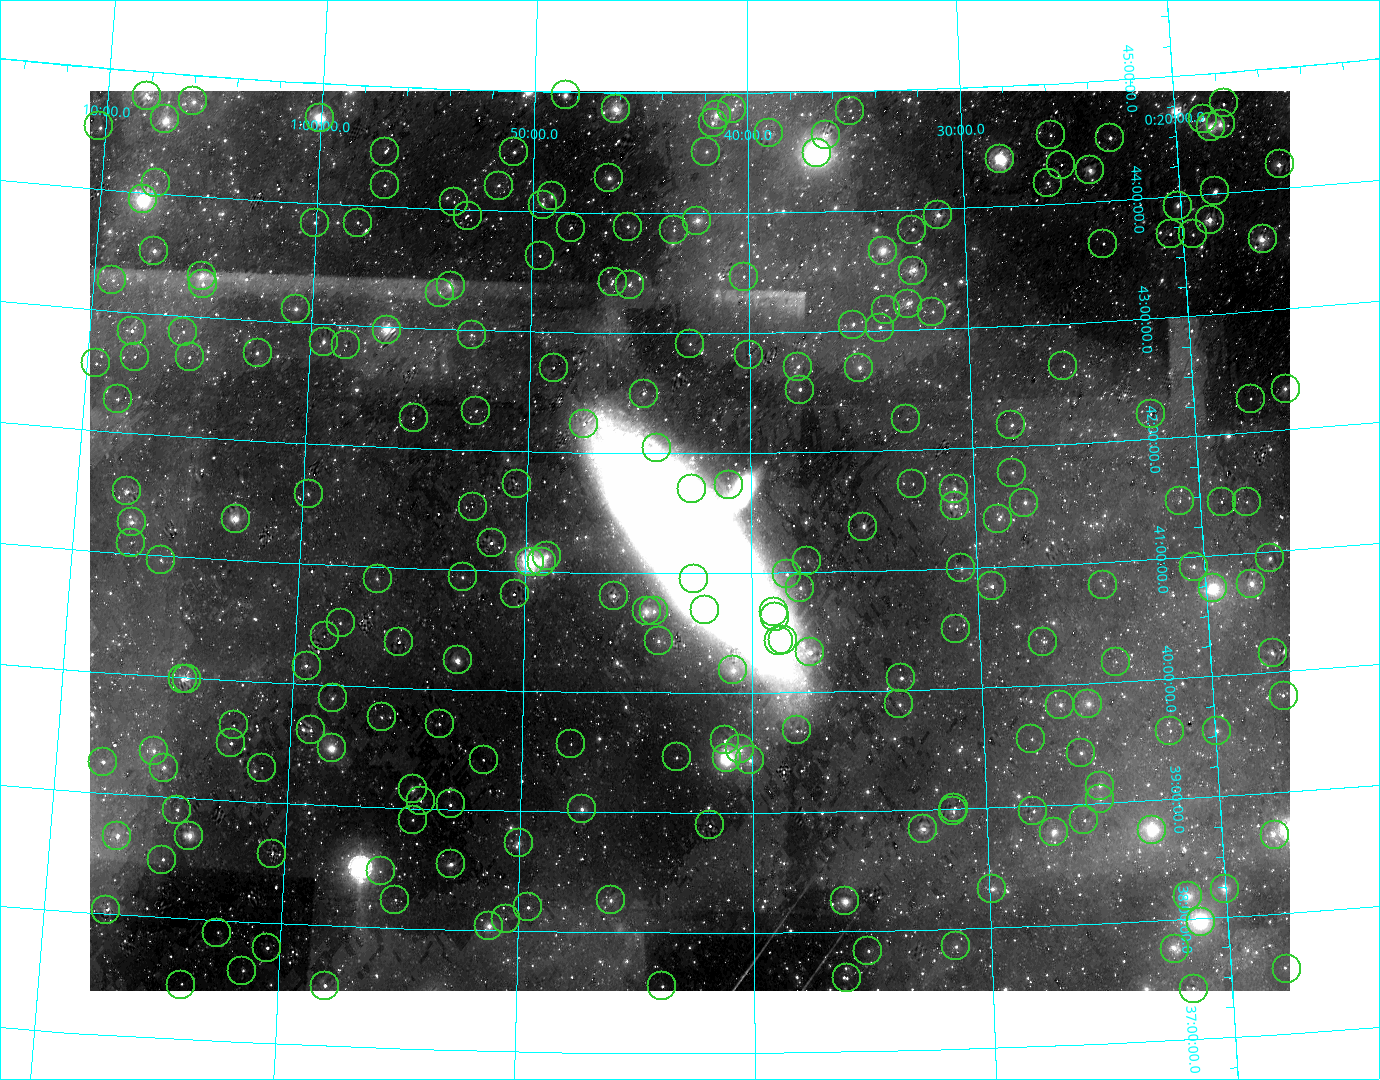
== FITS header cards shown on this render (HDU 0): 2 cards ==
NAXIS1  =                 1200
NAXIS2  =                  900

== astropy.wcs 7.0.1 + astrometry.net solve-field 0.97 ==
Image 1200 x 900 px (HDU 0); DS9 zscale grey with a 90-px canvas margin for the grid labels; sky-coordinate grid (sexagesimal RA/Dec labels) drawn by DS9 from the SOLVED WCS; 233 Tycho-2 reference stars matched to detected sources circled (green)
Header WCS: RA---SIN/DEC--SIN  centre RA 00:42:43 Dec +41:16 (10.68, +41.27 deg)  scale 30 arcsec/px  FOV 599.2' x 449.4'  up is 0 deg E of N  parity normal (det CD < 0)
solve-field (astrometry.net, Tycho-2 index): VERIFIED the header's WCS against the Tycho-2 star catalogue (verified at 8 index scales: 12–256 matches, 0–1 conflicts across passes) and refined it, rather than solving blind
Solved WCS: RA---TAN-SIP/DEC--TAN-SIP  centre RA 00:42:44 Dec +41:16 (10.68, +41.27 deg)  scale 30.1 arcsec/px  FOV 601.2' x 450.5'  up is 0 deg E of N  parity normal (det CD < 0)
The solver's refit moves the header's centre by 7.8 arcsec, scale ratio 1.003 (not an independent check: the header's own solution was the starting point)
Tycho-2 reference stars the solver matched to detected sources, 233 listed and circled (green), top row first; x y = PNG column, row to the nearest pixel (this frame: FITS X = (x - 90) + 1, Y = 900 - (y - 91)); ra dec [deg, ICRS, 3 dp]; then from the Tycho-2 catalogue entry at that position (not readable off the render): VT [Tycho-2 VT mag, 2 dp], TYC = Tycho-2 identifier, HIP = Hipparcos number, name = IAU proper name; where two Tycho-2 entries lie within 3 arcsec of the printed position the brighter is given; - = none
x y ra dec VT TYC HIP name
566 95 12.140 +44.973 7.74 2809-810-1 3779 -
147 96 17.044 +44.796 7.43 2811-938-1 5327 -
193 101 16.505 +44.786 8.26 2811-630-1 - -
1224 103 4.411 +44.745 7.89 2794-712-1 1409 -
616 109 11.545 +44.862 6.01 2809-1146-1 3604 -
732 109 10.179 +44.862 8.84 2809-1026-1 - -
850 111 8.795 +44.839 9.45 2796-1532-1 - -
717 115 10.361 +44.815 7.78 2809-85-1 3252 -
320 118 15.014 +44.711 6.77 2811-2323-1 4675 -
165 119 16.812 +44.617 7.64 2811-218-1 5265 -
1203 119 4.670 +44.630 7.06 2794-934-1 1496 -
713 123 10.408 +44.748 9.56 2809-1220-1 - -
1221 124 4.470 +44.578 7.48 2794-868-1 1434 -
99 126 17.576 +44.515 9.24 2812-1417-1 5492 -
1211 127 4.582 +44.558 7.36 2794-1180-1 1474 -
769 133 9.744 +44.663 7.88 2796-1074-1 3071 -
826 135 9.084 +44.639 7.30 2796-862-1 2866 -
1051 135 6.458 +44.571 8.95 2795-2478-1 - -
1110 138 5.763 +44.525 7.31 2795-2439-1 1818 -
385 152 14.232 +44.455 9.88 2810-1660-1 - -
514 152 12.729 +44.491 8.92 2810-821-1 - -
706 152 10.486 +44.509 9.81 2809-2054-1 - -
817 153 9.194 +44.489 5.32 2796-2404-1 2900 -
1000 159 7.057 +44.394 5.18 2795-2706-1 2225 -
1280 164 3.824 +44.203 6.76 2794-1375-1 1233 -
1061 165 6.351 +44.324 8.69 2795-2202-1 2004 -
1090 170 6.022 +44.265 6.70 2795-1734-1 1905 -
609 178 11.615 +44.286 7.59 2809-1986-1 - -
156 183 16.868 +44.089 9.47 2811-1477-1 - -
1048 183 6.517 +44.177 8.59 2795-408-1 2059 -
385 185 14.219 +44.179 8.61 2810-1702-1 - -
499 186 12.897 +44.208 8.35 2810-748-1 - -
1215 191 4.595 +44.023 8.31 2794-157-1 1475 -
552 196 12.276 +44.129 7.75 2809-2227-1 3824 -
143 199 17.004 +43.942 5.05 2811-2324-1 5317 -
454 202 13.410 +44.061 9.57 2810-1179-1 - -
543 205 12.386 +44.059 7.86 2809-1555-1 3857 -
1178 206 5.031 +43.926 8.01 2795-2605-1 - -
938 215 7.804 +43.947 6.73 2796-1169-1 2455 -
468 216 13.243 +43.952 8.75 2810-696-1 4143 -
1210 220 4.676 +43.791 6.08 2794-1709-1 1501 -
697 221 10.591 +43.937 7.45 2809-1011-1 3324 -
315 223 15.011 +43.841 8.80 2811-733-1 - -
358 223 14.513 +43.859 8.71 2810-2101-1 4535 -
628 227 11.393 +43.883 8.65 2809-1376-1 3565 -
571 228 12.047 +43.869 9.28 2809-2191-1 - -
674 230 10.861 +43.857 9.30 2809-1936-1 - -
912 230 8.106 +43.836 8.33 2796-1799-1 - -
1171 234 5.133 +43.694 7.96 2795-1763-1 1641 -
1193 234 4.877 +43.678 8.58 2794-1445-1 - -
1263 239 4.090 +43.595 6.16 2794-1917-1 1302 -
1103 244 5.914 +43.647 8.76 2795-483-1 1871 -
154 251 16.838 +43.524 7.31 2811-1547-1 5269 -
883 251 8.454 +43.667 7.71 2796-1075-1 2668 -
540 256 12.403 +43.629 9.10 2809-1694-1 - -
913 271 8.112 +43.495 6.69 2796-1329-1 2553 -
202 276 16.270 +43.346 8.46 2811-1611-1 - -
744 277 10.060 +43.467 9.08 2809-1289-1 - -
112 280 17.284 +43.255 9.40 2811-1913-1 - -
613 282 11.562 +43.428 9.22 2809-987-1 - -
203 284 16.255 +43.273 7.80 2811-2304-1 5078 -
630 285 11.368 +43.401 8.69 2809-1013-1 3558 -
451 286 13.419 +43.363 7.26 2810-1149-1 4205 -
440 293 13.546 +43.298 8.57 2810-453-1 - -
908 304 8.184 +43.221 8.31 2796-1063-1 - -
296 309 15.174 +43.113 7.88 2807-2063-1 - -
886 310 8.437 +43.171 9.46 2796-771-1 - -
932 312 7.907 +43.143 9.26 2796-493-1 - -
853 325 8.816 +43.058 8.56 2792-229-1 - -
880 328 8.511 +43.028 8.37 2792-879-1 - -
387 330 14.128 +42.979 6.63 2806-2220-1 4411 -
132 331 17.025 +42.848 7.69 2807-1874-1 5325 -
183 332 16.443 +42.871 9.49 2807-1486-1 - -
472 335 13.165 +42.958 9.39 2806-1080-1 4102 -
324 342 14.841 +42.851 8.56 2806-1282-1 4621 -
690 344 10.676 +42.908 9.26 2805-1605-1 - -
346 345 14.585 +42.833 9.68 2806-1318-1 - -
258 353 15.586 +42.731 8.85 2807-692-1 - -
749 355 10.005 +42.819 8.75 2805-1505-1 - -
135 357 16.967 +42.635 8.91 2807-840-1 - -
190 357 16.352 +42.662 8.61 2807-1979-1 - -
96 363 17.399 +42.555 8.92 2807-108-1 - -
1063 366 6.445 +42.646 9.36 2791-1545-1 - -
798 367 9.451 +42.713 8.87 2792-635-1 - -
554 368 12.222 +42.699 9.12 2805-1494-1 - -
859 368 8.754 +42.695 8.12 2792-1045-1 2742 -
1286 389 3.960 +42.344 8.64 2790-1090-1 1261 -
800 390 9.435 +42.525 7.97 2792-1878-1 2966 -
644 394 11.200 +42.497 8.65 2805-1555-1 3510 -
118 399 17.127 +42.274 9.49 2807-1929-1 5358 -
1251 399 4.358 +42.282 9.33 2790-510-1 - -
476 411 13.087 +42.326 9.20 2806-436-1 4082 -
1151 414 5.491 +42.210 9.68 2791-2276-1 - -
414 418 13.793 +42.251 8.30 2806-1299-1 4307 -
906 419 8.236 +42.258 9.82 2792-2059-1 - -
584 424 11.866 +42.234 9.10 2805-951-1 - -
1011 425 7.061 +42.177 8.67 2791-1770-1 2229 -
657 448 11.047 +42.046 9.45 2805-1072-1 - -
1012 473 7.072 +41.783 9.52 2791-744-1 - -
517 484 12.616 +41.730 8.86 2806-68-1 3933 -
912 484 8.188 +41.718 9.99 2792-1650-1 - -
729 485 10.242 +41.731 9.37 2805-1064-1 3223 -
692 489 10.656 +41.699 9.58 2805-789-1 - -
954 489 7.730 +41.665 8.64 2792-1289-1 - -
127 491 16.945 +41.513 7.25 2807-1345-1 5298 -
309 494 14.930 +41.584 9.40 2806-2082-1 - -
1180 501 5.227 +41.475 10.53 2791-224-1 - -
1222 502 4.763 +41.444 9.25 2790-1878-1 - -
1247 502 4.486 +41.428 9.73 2790-1400-1 - -
1024 503 6.948 +41.529 8.94 2791-858-1 - -
955 506 7.718 +41.522 7.66 2792-1182-1 2420 -
473 507 13.097 +41.528 10.07 2806-377-1 - -
236 519 15.726 +41.345 5.95 2807-2079-1 4903 -
998 519 7.247 +41.401 9.11 2791-34-1 - -
132 522 16.870 +41.259 7.27 2807-1143-1 5276 -
863 527 8.751 +41.373 8.37 2792-784-1 2740 -
131 543 16.861 +41.090 9.68 2803-708-1 - -
492 543 12.876 +41.232 7.24 2802-679-1 4017 -
547 556 12.259 +41.132 7.76 2801-1548-1 3817 -
1270 558 4.277 +40.948 9.15 2786-906-1 1368 -
161 560 16.520 +40.964 8.96 2803-862-1 - -
807 561 9.376 +41.092 9.77 2788-292-1 - -
530 562 12.454 +41.079 4.50 2801-2090-1 3881 -
542 562 12.317 +41.082 7.18 2801-1433-1 3840 -
1194 567 5.118 +40.922 8.20 2787-1868-1 1634 -
961 568 7.678 +41.003 8.92 2788-116-1 - -
787 574 9.606 +40.986 9.88 2788-2218-1 - -
463 577 13.183 +40.940 8.61 2802-427-1 4114 -
378 579 14.126 +40.901 9.63 2802-1884-1 4409 -
694 579 10.629 +40.954 9.37 2801-2009-1 3333 -
1251 584 4.498 +40.747 7.88 2786-844-1 1445 -
1103 585 6.122 +40.809 9.80 2787-746-1 - -
992 586 7.348 +40.842 8.03 2787-1032-1 2305 -
800 588 9.461 +40.872 8.58 2788-378-1 2972 -
1213 588 4.923 +40.729 6.47 2786-272-1 1575 -
515 594 12.611 +40.808 8.13 2802-365-1 3928 -
614 596 11.513 +40.809 7.62 2801-781-1 3597 -
705 610 10.506 +40.688 7.08 2801-2025-1 3293 -
647 611 11.155 +40.679 7.40 2801-1704-1 3494 -
654 611 11.070 +40.685 8.79 2801-887-1 3461 -
774 612 9.751 +40.671 9.61 2788-1627-1 3077 -
775 617 9.744 +40.631 9.79 2788-1673-1 - -
341 623 14.509 +40.522 9.33 2802-1830-1 - -
956 629 7.753 +40.498 9.99 2788-1422-1 - -
325 636 14.680 +40.406 9.61 2802-1900-1 - -
783 640 9.661 +40.437 9.00 2788-1857-1 - -
659 641 11.021 +40.434 8.52 2801-872-1 3448 -
779 641 9.705 +40.431 9.10 2788-1373-1 - -
399 642 13.860 +40.382 8.11 2802-1929-1 4331 -
1043 642 6.809 +40.365 9.61 2787-1365-1 - -
810 652 9.360 +40.332 6.84 2788-929-1 2948 -
1273 653 4.323 +40.160 9.08 2786-743-1 - -
458 660 13.216 +40.246 6.83 2802-103-1 4127 -
1116 662 6.031 +40.166 10.12 2787-875-1 - -
307 666 14.859 +40.155 7.55 2802-1387-1 4630 -
733 670 10.205 +40.187 7.45 2801-583-1 3206 -
901 678 8.375 +40.106 7.81 2788-743-1 2643 -
183 679 16.198 +39.987 8.98 2803-1581-1 - -
187 679 16.152 +39.991 6.80 2803-1957-1 5045 -
1284 696 4.237 +39.799 8.52 2786-1481-1 - -
333 698 14.561 +39.892 9.33 2802-1209-1 4553 -
899 704 8.403 +39.884 8.71 2788-285-1 2651 -
1088 704 6.353 +39.830 7.87 2787-849-1 2008 -
1060 705 6.658 +39.832 9.17 2787-155-1 - -
382 717 14.017 +39.752 9.50 2802-1019-1 - -
440 724 13.391 +39.711 8.77 2802-823-1 4193 -
234 725 15.615 +39.627 8.98 2803-222-1 4853 -
311 730 14.780 +39.619 8.05 2802-905-1 4613 -
797 730 9.519 +39.682 8.63 2788-815-1 2995 -
1170 731 5.484 +39.572 9.99 2787-237-1 - -
1217 731 4.981 +39.543 8.19 2786-1576-1 1594 -
1031 739 6.983 +39.559 9.59 2787-2158-1 - -
725 740 10.301 +39.604 7.95 2801-1572-1 3237 -
231 743 15.633 +39.476 7.94 2803-292-1 4863 -
571 744 11.962 +39.570 9.97 2801-135-1 - -
332 748 14.541 +39.475 6.67 2802-1218-1 4542 -
740 749 10.135 +39.530 7.89 2801-1805-1 3184 -
154 751 16.458 +39.374 8.20 2799-201-1 5142 -
1081 753 6.460 +39.425 8.90 2787-2187-1 - -
677 757 10.821 +39.466 9.09 2801-1969-1 - -
727 758 10.280 +39.459 5.40 2801-2091-1 3231 -
484 760 12.904 +39.424 9.15 2802-1117-1 - -
750 760 10.029 +39.441 8.28 2801-1818-1 3155 -
103 762 16.995 +39.253 7.84 2799-749-1 5313 -
164 768 16.340 +39.243 9.12 2799-3-1 - -
262 768 15.286 +39.287 9.49 2799-495-1 - -
1100 786 6.270 +39.146 8.48 2783-1374-1 1981 -
413 789 13.657 +39.163 9.31 2798-429-1 4269 -
1100 799 6.277 +39.036 8.60 2783-583-1 1984 -
421 801 13.569 +39.068 7.71 2798-441-1 4255 -
451 804 13.247 +39.043 7.82 2798-543-1 4144 -
954 808 7.838 +39.011 8.44 2784-130-1 2469 -
582 809 11.834 +39.030 7.71 2797-403-1 3692 -
177 810 16.166 +38.898 8.40 2799-699-1 5052 -
953 811 7.855 +38.981 7.31 2784-122-1 2473 -
1033 811 6.994 +38.957 9.10 2783-970-1 - -
413 820 13.644 +38.907 8.88 2798-446-1 - -
1084 820 6.455 +38.863 8.72 2783-1992-1 2033 -
710 825 10.463 +38.896 7.62 2797-807-1 3284 -
923 829 8.180 +38.844 6.93 2784-98-1 2576 -
1152 830 5.739 +38.754 6.92 2783-1160-1 1809 -
1054 832 6.783 +38.778 7.82 2783-925-1 2145 -
1275 835 4.443 +38.654 9.24 2782-1048-1 - -
117 836 16.788 +38.650 7.62 2799-984-1 5249 -
189 836 16.019 +38.689 7.36 2799-418-1 5002 -
519 843 12.504 +38.739 8.10 2798-689-1 3900 -
272 854 15.133 +38.577 8.45 2799-520-1 4712 -
162 860 16.288 +38.476 8.48 2799-470-1 - -
451 864 13.222 +38.549 6.69 2798-472-1 4129 -
381 871 13.971 +38.469 9.89 2798-238-1 - -
992 889 7.465 +38.324 7.51 2783-1072-1 2336 -
1225 889 5.002 +38.227 7.04 2783-1234-1 1598 -
1188 896 5.396 +38.187 6.97 2783-927-1 1715 -
395 900 13.804 +38.238 9.95 2798-1076-1 - -
611 900 11.517 +38.272 8.88 2797-988-1 - -
845 901 9.028 +38.252 7.25 2784-847-1 2851 -
528 907 12.391 +38.205 8.09 2797-89-1 3859 -
106 910 16.844 +38.029 7.13 2799-1252-1 5270 -
506 919 12.625 +38.105 9.53 2798-928-1 - -
1201 922 5.280 +37.969 5.21 2783-2251-1 1686 -
489 926 12.801 +38.042 7.32 2798-1380-1 3981 -
217 933 15.664 +37.900 9.79 2799-1196-1 - -
956 946 7.870 +37.856 8.67 2784-180-1 - -
267 948 15.131 +37.792 7.23 2799-1338-1 4710 -
1175 949 5.572 +37.761 7.62 2783-1711-1 1760 -
868 951 8.796 +37.838 8.90 2784-1632-1 - -
1287 969 4.418 +37.538 9.13 2782-811-1 1411 -
242 971 15.377 +37.590 9.51 2799-1312-1 - -
847 978 9.029 +37.617 9.16 2784-1504-1 - -
181 985 16.015 +37.451 9.12 2290-304-1 4999 -
325 986 14.511 +37.500 7.43 2289-110-1 4534 -
662 986 10.967 +37.561 8.54 2797-1670-1 - -
1194 989 5.398 +37.419 8.95 2273-421-1 1716 -